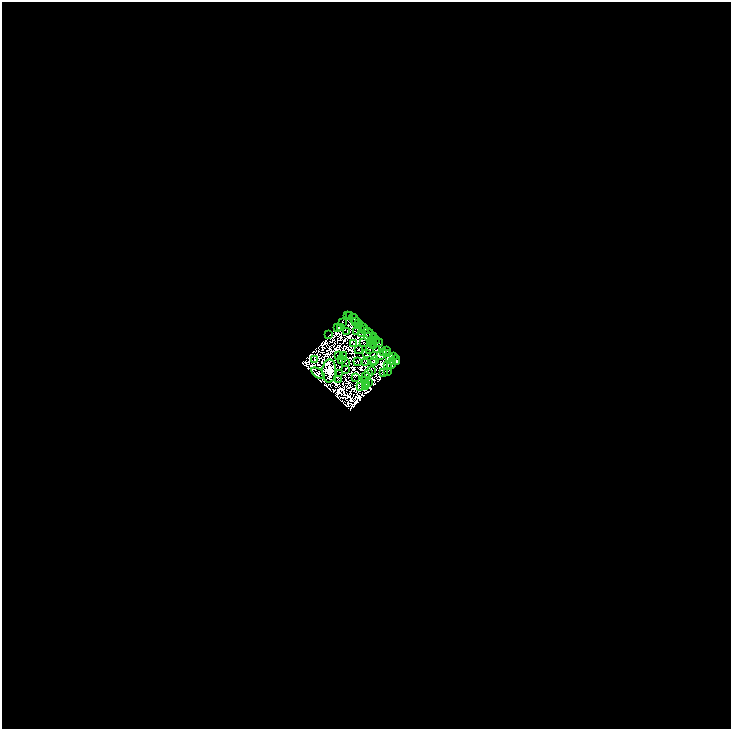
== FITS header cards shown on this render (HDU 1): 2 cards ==
NAXIS1  =                 1457
NAXIS2  =                 1454

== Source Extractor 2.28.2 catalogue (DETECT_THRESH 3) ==
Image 1457 x 1454 px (HDU 1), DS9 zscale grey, zoomed out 1/2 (1 PNG px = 2 x 2 image px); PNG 733 x 731 px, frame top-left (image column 1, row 1454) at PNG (2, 2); each listed source drawn as its Kron ellipse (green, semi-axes under 4 px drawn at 4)
Background -0.206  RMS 1.9e-05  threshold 5.80e-05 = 3 sigma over >= 5 px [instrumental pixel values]
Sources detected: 189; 128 cannot appear on this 1/2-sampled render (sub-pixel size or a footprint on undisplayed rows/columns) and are neither listed nor drawn; the other 61 listed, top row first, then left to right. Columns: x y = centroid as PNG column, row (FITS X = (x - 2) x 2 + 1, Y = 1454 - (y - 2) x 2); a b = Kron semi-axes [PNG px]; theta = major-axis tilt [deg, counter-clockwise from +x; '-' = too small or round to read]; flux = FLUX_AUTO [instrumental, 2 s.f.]
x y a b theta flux
350 315 2 2 - 2.7
348 316 2 2 - 24
354 319 6 2 -42 4.6
342 322 4 2 - 1.3
356 322 4 1 - 2.6
358 323 2 1 - 2.1
340 327 3 2 - 1.5
363 327 3 2 - 5
337 328 2 1 - 1.6
365 329 2 1 - 4.2
347 332 2 1 - 1.1
357 332 2 1 - 0.67
361 333 2 1 - 1
370 334 7 2 -51 2.6
329 335 2 1 - 1.8
368 337 4 2 - 4.3
373 339 6 4 64 6.8
376 340 2 2 - 2.2
363 342 4 2 - 0.52
379 343 4 2 - 5
353 344 2 1 - 0.42
373 346 4 2 - 21
370 349 2 1 - 0.17
358 350 2 1 - 1.5
377 350 2 1 - 2.5
387 350 3 1 - 4.2
383 352 2 1 - 0.41
366 353 2 1 - 0.8
386 353 2 1 - 0.46
343 355 2 1 - 0.8
339 356 3 1 - 0.74
381 356 2 1 - 1.2
390 357 3 1 - 2.5
393 357 2 1 - 0.44
341 359 3 2 - 0.77
314 360 3 1 - 3.1
374 360 2 1 - 1
396 360 4 4 - 17
358 361 2 1 - 1.7
392 362 3 1 - 0.13
346 363 3 2 - 2
366 363 3 2 - 1.5
374 363 2 1 - 1.3
387 365 3 1 - 0.63
391 365 4 2 - 4.6
345 369 3 1 - 2.4
372 370 3 2 - 0.27
329 371 11 7 88 1200
388 371 2 1 - 0.89
318 373 7 2 -35 2100
368 373 3 2 - 1
384 373 2 1 - 2.1
340 374 2 1 - 0.027
366 376 2 1 - 0.36
355 377 2 1 - 0.87
339 380 2 1 - 0.61
364 380 2 1 - 0.22
369 382 3 1 - 0.88
366 384 2 1 - 0.98
365 386 2 1 - 0.43
361 387 3 1 - 0.16
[128 sub-pixel or undisplayed-footprint detections neither listed nor drawn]